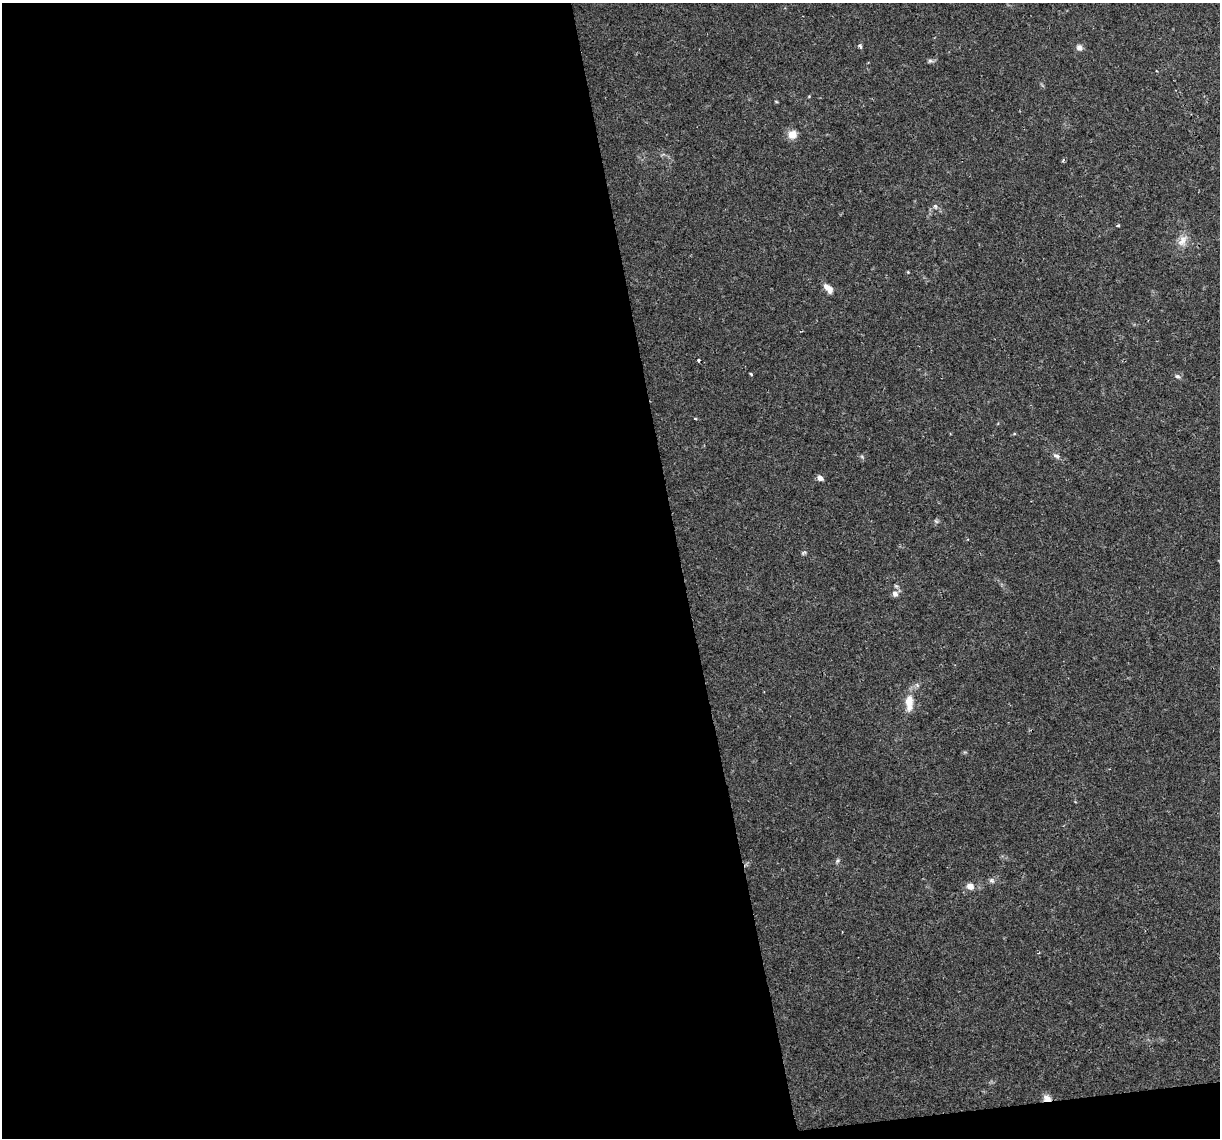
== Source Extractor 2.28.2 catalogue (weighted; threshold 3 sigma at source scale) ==
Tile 13 of 4 x 4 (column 1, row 4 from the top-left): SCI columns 1-1218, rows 73-1208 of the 4872 x 4645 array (HDU 1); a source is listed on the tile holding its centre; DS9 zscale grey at full resolution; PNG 1222 x 1140 px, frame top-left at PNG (2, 3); no overlay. Shown black and unused: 57% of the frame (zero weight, under 2 of 3 exposures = <1% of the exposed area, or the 3 px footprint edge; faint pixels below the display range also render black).
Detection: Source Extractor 2.28.2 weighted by HDU 2 'WHT'; one run over the whole footprint, this tile lists its part. Background 0.0435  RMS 0.0031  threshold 0.0139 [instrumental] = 3 sigma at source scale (4.5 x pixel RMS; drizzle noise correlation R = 1.50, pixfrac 1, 0.0396/0.0396 arcsec/px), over >= 5 px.
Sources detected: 28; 1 inside a brighter listed object's ellipse — not listed separately; the other 27 listed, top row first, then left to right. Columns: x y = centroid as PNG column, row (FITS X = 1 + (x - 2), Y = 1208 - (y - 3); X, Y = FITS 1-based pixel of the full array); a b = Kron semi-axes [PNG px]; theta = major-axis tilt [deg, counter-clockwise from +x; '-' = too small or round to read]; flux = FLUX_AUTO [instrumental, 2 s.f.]
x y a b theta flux
860 46 6 4 -65 0.65
1079 47 8 8 - 1.2
930 61 7 5 10 0.7
776 102 5 3 - 0.27
792 134 11 10 - 2.9
1063 160 5 4 - 0.48
935 206 8 6 -75 0.8
1118 225 3 3 - 0.62
1182 241 18 11 61 3
908 272 4 3 - 0.26
828 288 14 7 -46 2.3
698 360 3 3 - 0.92
751 374 4 2 - 0.39
1177 376 8 5 -35 0.76
695 418 4 2 - 0.3
1056 456 11 6 -33 1.1
862 457 6 4 -20 0.43
820 478 6 5 - 1.8
936 521 6 4 -19 0.48
803 553 7 4 33 0.48
895 594 8 7 - 1.5
909 701 20 11 81 4.5
837 861 8 5 46 0.55
992 881 8 7 - 0.83
970 886 9 8 - 2
1038 953 5 3 - 0.34
1047 1098 10 8 -32 2
Overlapping masked pixels (flux is a lower limit): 1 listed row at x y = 1047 1098